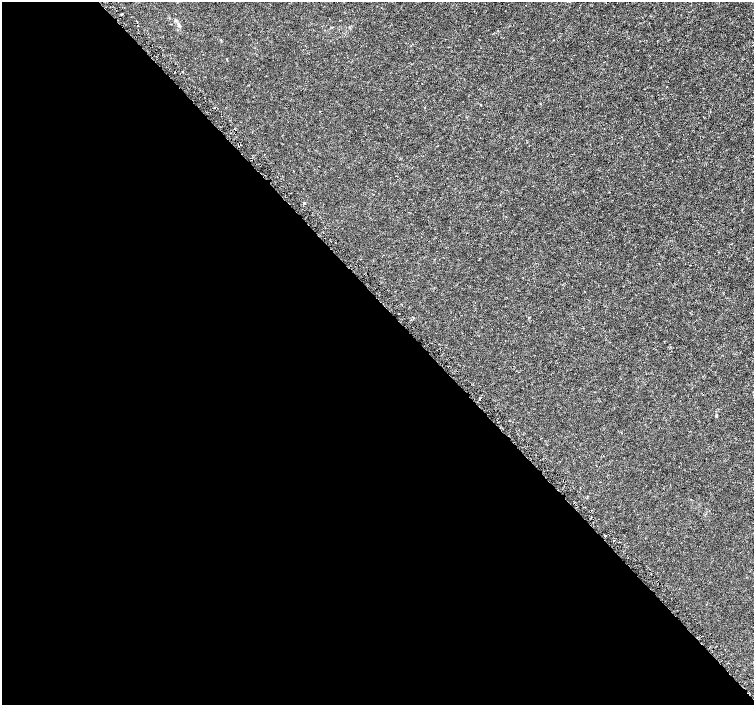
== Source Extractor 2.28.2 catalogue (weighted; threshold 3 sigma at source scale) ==
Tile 9 of 4 x 4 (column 1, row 3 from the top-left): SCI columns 27-1529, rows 1577-2981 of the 6065 x 6026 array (HDU 1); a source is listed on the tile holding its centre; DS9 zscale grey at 2 x 2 block average (1 PNG px = mean of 2 x 2 image px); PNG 756 x 707 px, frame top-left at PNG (2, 2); no overlay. Shown black and unused: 57% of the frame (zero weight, under 3 of 5 exposures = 2% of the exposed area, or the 3 px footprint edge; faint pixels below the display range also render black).
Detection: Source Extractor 2.28.2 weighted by HDU 2 'WHT'; one run over the whole footprint, this tile lists its part. Background -5.22e-05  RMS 7.0e-04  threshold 0.00314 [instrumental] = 3 sigma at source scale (4.5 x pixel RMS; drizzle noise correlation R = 1.50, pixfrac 1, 0.0396/0.0396 arcsec/px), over >= 5 px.
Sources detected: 7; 1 cosmic-ray / hot-pixel residue — not listed; the other 6 listed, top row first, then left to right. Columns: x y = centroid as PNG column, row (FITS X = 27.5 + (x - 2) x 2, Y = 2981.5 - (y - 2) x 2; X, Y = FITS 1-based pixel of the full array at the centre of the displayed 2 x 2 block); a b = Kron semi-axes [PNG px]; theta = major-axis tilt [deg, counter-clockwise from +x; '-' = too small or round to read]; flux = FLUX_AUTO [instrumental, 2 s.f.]
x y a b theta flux
122 14 2 2 - 0.21
304 202 2 2 - 0.44
480 399 2 2 - 0.76
717 416 4 2 - 0.13
605 535 2 2 - 0.12
614 541 2 2 - 0.094